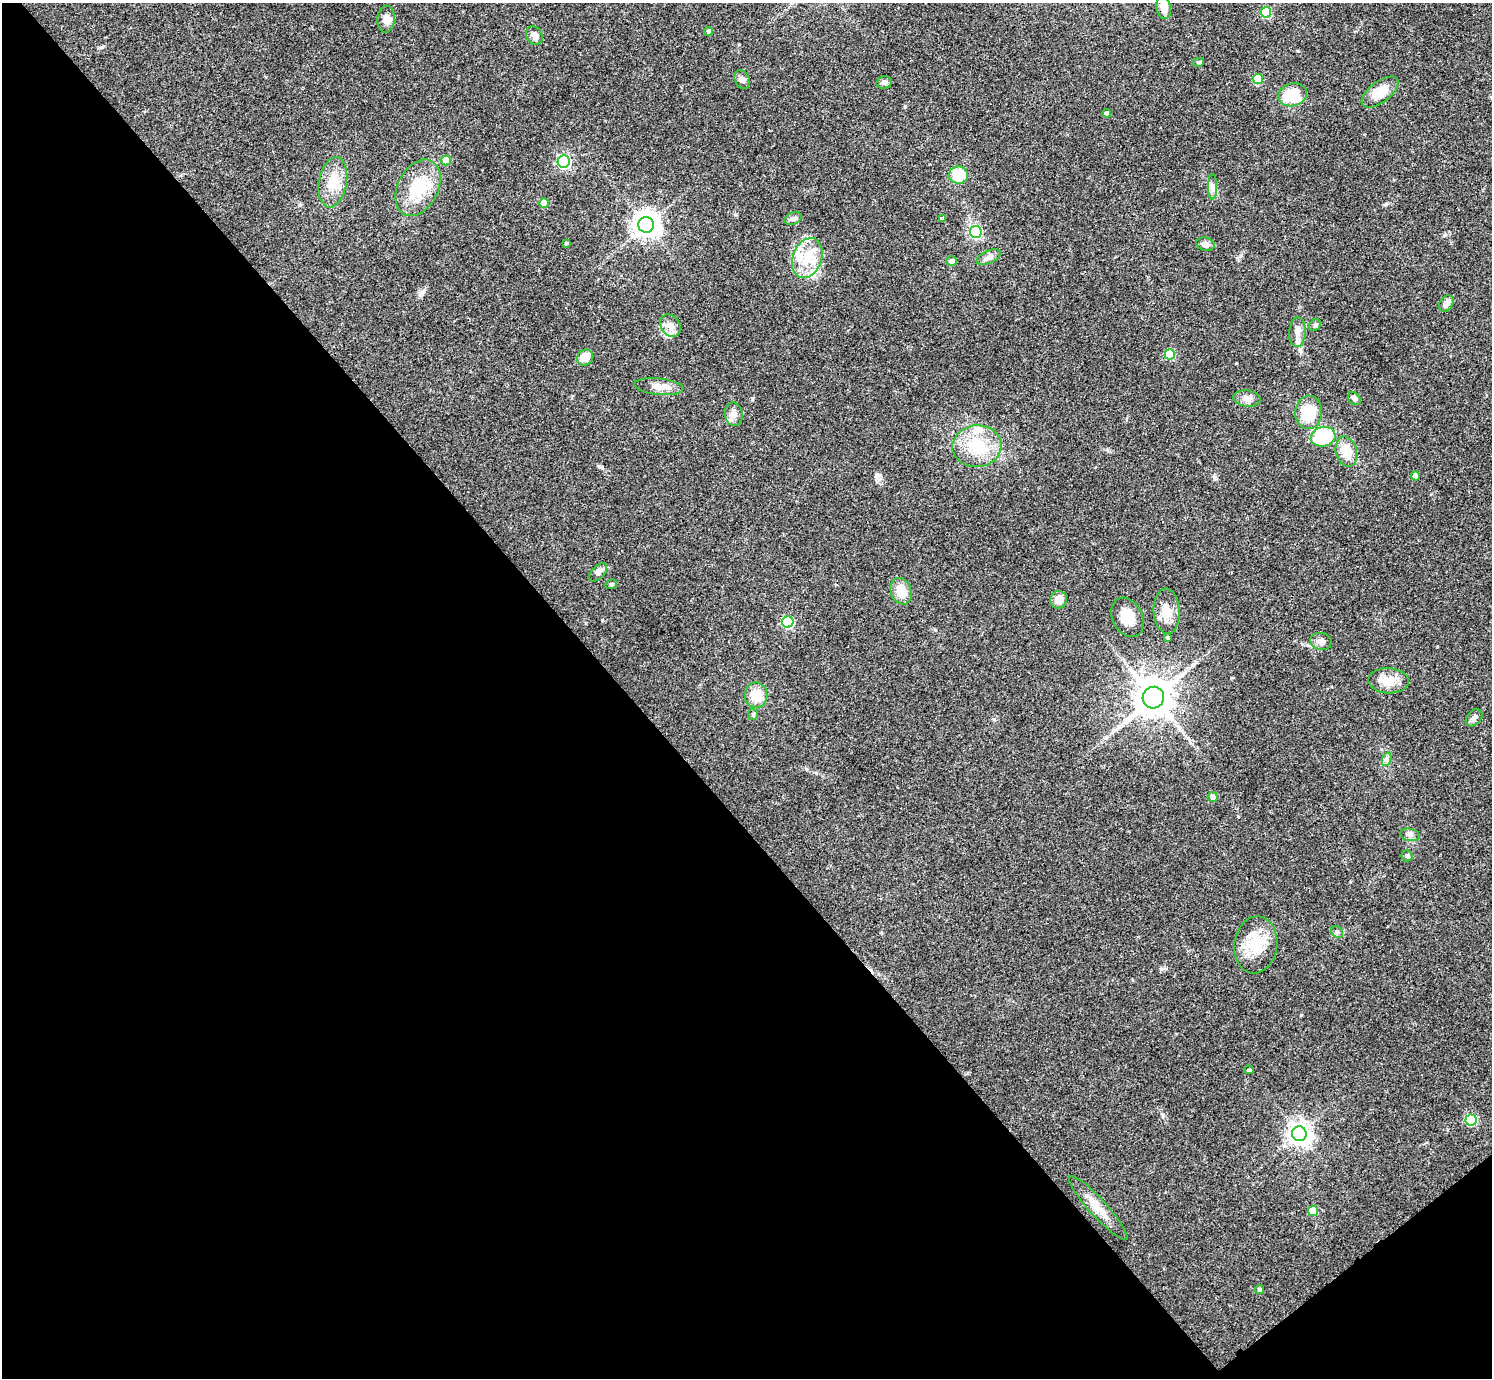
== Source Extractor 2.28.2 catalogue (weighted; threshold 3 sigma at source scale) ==
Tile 14 of 4 x 4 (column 2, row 4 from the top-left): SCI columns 1494-2983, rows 157-1532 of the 5962 x 5959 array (HDU 1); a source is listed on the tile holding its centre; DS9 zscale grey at full resolution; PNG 1494 x 1380 px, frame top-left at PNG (2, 3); each listed source drawn as its Kron ellipse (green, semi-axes under 4 px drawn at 4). Shown black and unused: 43% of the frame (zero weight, under 3 of 4 exposures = <1% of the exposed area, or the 3 px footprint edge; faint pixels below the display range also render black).
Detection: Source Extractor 2.28.2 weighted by HDU 2 'WHT'; one run over the whole footprint, this tile lists its part. Background 0.0435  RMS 0.0048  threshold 0.0216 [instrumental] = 3 sigma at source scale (4.5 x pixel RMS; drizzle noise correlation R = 1.50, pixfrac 1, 0.05/0.05 arcsec/px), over >= 5 px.
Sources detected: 75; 1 long thin detection or spike segment (spike, bleed or trail) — neither listed nor drawn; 5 inside a brighter listed object's ellipse — not listed separately; the other 69 listed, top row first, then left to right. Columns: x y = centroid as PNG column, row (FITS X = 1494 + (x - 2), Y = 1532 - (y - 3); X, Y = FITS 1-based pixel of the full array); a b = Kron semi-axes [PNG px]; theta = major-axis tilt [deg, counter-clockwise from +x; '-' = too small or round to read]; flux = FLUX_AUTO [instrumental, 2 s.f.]
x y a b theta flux
1164 7 11 7 -78 5.2
1266 12 5 5 - 24
386 19 13 8 88 3.7
708 31 4 4 - 1.2
534 36 9 7 -61 3.1
1199 62 5 4 - 0.78
742 79 10 7 -63 1.9
1258 79 5 5 - 19
884 82 7 6 - 1.3
1380 92 22 10 37 8.6
1293 95 14 11 16 16
1107 113 4 4 - 2.5
446 160 5 5 - 7
564 162 6 6 - 83
958 175 9 8 - 12
333 182 25 14 79 10
1213 187 12 4 90 1.7
418 188 30 20 64 18
544 203 5 5 - 8.3
793 219 9 6 24 1.5
943 219 4 4 - 1.3
646 225 8 8 - 470
976 232 6 6 - 57
566 243 3 3 - 0.69
1205 244 9 6 -14 2.2
989 257 13 6 25 2.2
807 258 20 14 70 12
952 261 5 5 - 3
1446 304 9 6 53 2.7
1315 325 6 5 - 0.92
670 326 12 9 -58 3.6
1297 332 15 8 86 3.6
1170 354 5 5 - 21
585 358 8 7 - 7
659 387 25 8 -6 5.5
1247 398 13 8 -7 2.7
1354 399 7 5 -45 1.4
1309 412 17 13 88 13
734 414 12 9 -81 2.6
1323 437 12 9 14 33
977 446 25 21 4 17
1346 452 15 10 -75 9.3
1415 476 4 4 - 3.1
598 572 11 6 46 2
611 584 6 4 21 0.7
901 591 13 10 -67 7.2
1058 600 9 8 - 4.1
1167 611 22 13 -87 7
1127 617 21 15 -63 8.2
788 622 6 5 - 50
1168 637 4 3 - 0.6
1321 641 11 8 -13 2.2
1389 681 20 12 -2 6.9
756 695 13 11 88 8.8
1153 698 11 10 - 1300
753 714 5 5 - 0.91
1474 718 10 7 47 1.6
1387 759 7 4 72 1.2
1213 797 5 5 - 3.4
1410 835 10 6 -10 1.6
1407 856 5 5 - 0.86
1337 932 6 5 - 0.89
1256 945 29 21 82 15
1249 1070 5 4 - 0.78
1471 1120 5 5 - 34
1299 1134 7 7 - 340
1098 1208 42 8 -48 7.8
1313 1211 5 5 - 14
1259 1289 5 4 - 1
Isophote crosses this tile's border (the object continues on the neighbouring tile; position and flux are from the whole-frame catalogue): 1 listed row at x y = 1164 7
Unlisted compact peaks at least as high as the median listed source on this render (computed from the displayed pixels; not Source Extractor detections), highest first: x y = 422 293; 1386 204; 1214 477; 1301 1015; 1445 235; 101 47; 1163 1115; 877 474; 905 106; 1162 969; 598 466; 816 773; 994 720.